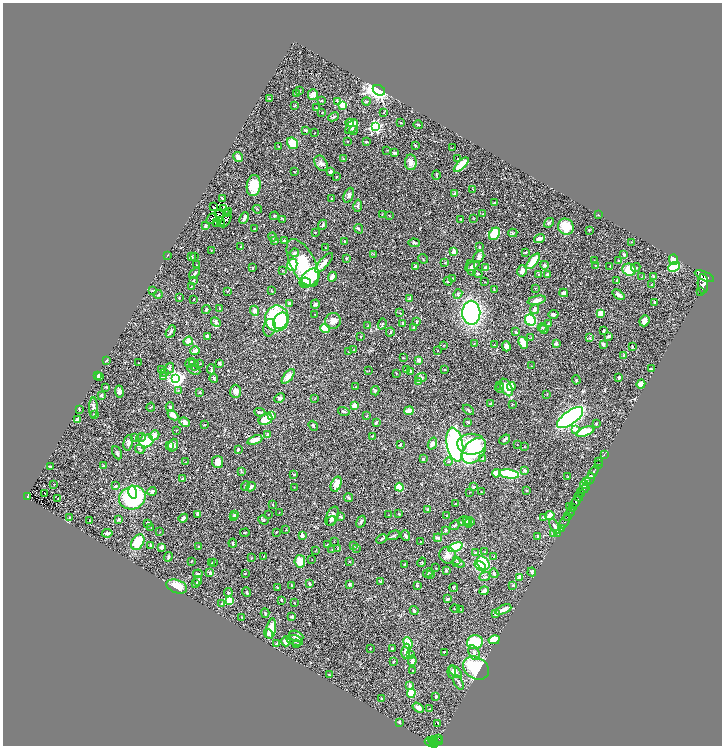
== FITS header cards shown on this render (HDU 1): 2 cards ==
NAXIS1  =                 1439
NAXIS2  =                 1487

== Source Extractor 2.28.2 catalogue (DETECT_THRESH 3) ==
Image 1439 x 1487 px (HDU 1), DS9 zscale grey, zoomed out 1/2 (1 PNG px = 2 x 2 image px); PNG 724 x 748 px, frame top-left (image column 2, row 1486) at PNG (3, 3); each listed source drawn as its Kron ellipse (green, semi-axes under 4 px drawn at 4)
Background 0.548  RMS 0.036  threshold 0.108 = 3 sigma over >= 5 px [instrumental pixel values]
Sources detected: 556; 43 cannot appear on this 1/2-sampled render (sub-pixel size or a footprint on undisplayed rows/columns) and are neither listed nor drawn; of the other 513, the 500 brightest by FLUX_AUTO listed and drawn (13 fainter detections omitted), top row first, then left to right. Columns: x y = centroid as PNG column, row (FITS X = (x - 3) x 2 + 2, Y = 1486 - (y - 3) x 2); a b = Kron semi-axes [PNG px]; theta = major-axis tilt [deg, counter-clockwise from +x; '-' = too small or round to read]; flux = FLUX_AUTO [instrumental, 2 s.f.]
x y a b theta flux
379 90 6 5 - 2400
299 91 4 2 - 6
296 93 3 2 - 4.8
313 95 5 5 - 40
269 99 3 2 - 7.8
321 100 3 2 - 5.9
366 101 4 2 - 5.6
338 102 4 3 - 7.4
295 105 4 2 - 4.9
343 105 3 3 - 220
316 108 2 2 - 6.1
322 112 3 2 - 5.3
384 112 3 3 - 5.2
333 117 5 3 - 11
350 123 4 4 - 16
401 123 2 2 - 5.4
418 125 5 2 - 9.6
352 127 8 5 55 53
376 127 4 3 - 960
306 130 2 2 - 12
353 130 4 3 - 7.6
314 133 2 1 - 2.6
348 142 3 2 - 3.1
366 142 3 2 - 6.3
292 143 6 5 - 140
415 146 2 2 - 7.3
279 147 2 2 - 2.4
452 148 2 1 - 2.2
387 150 2 2 - 2.7
395 153 4 2 - 10
238 157 5 4 - 36
343 159 3 2 - 3.9
458 159 2 2 - 9.1
411 162 8 6 -88 38
321 163 8 6 -57 25
461 165 9 3 44 190
295 172 3 2 - 3.9
331 172 4 3 - 13
436 175 5 3 - 7
337 177 2 2 - 4.4
254 186 10 7 82 130
473 189 2 2 - 2.5
455 194 3 3 - 13
349 195 8 4 67 19
222 198 3 2 - 6.7
332 199 3 2 - 4.4
494 203 3 2 - 6.4
213 206 2 1 - 4.2
358 206 6 3 80 10
223 209 2 1 - 2.2
257 209 4 3 - 6.3
229 211 4 2 - 5.5
220 214 6 3 1 2.9
227 214 3 1 - 2.9
382 214 3 2 - 4.7
483 214 2 2 - 2.3
598 215 4 1 - 3.2
274 216 4 2 - 10
390 216 3 2 - 3.6
211 218 6 2 51 2.6
244 218 6 2 65 30
283 219 3 3 - 5.5
461 219 3 2 - 7
474 219 3 2 - 4.1
226 220 8 3 58 33
220 222 2 2 - 2.2
217 223 2 1 - 2.6
221 223 3 1 - 3
549 223 5 4 - 11
323 225 5 2 - 13
205 226 3 3 - 12
566 227 8 7 - 130
254 229 2 2 - 11
359 229 5 2 - 4.1
589 230 3 2 - 5.6
315 232 3 2 - 2.4
513 233 4 3 - 7
495 234 7 5 55 190
273 237 4 3 - 8.7
539 238 6 2 20 50
274 240 3 2 - 24
284 240 3 2 - 6.4
344 241 2 2 - 5.9
631 242 3 2 - 4.2
414 243 5 3 - 8.5
241 247 3 2 - 3.9
479 247 3 2 - 7.1
325 248 3 2 - 3.7
211 250 3 2 - 3.4
454 252 2 2 - 100
294 253 5 3 - 17
526 253 3 3 - 6.3
374 254 3 2 - 2.3
167 255 3 2 - 2.9
624 255 3 3 - 8.5
195 256 2 2 - 4.9
192 257 4 3 - 8.9
479 257 6 5 - 24
347 259 3 3 - 9
423 259 5 1 - 3.8
619 260 3 2 - 5.2
674 260 5 3 - 150
533 261 9 3 52 200
595 261 3 2 - 2.6
303 263 26 12 -63 510
324 263 12 4 48 43
445 263 3 3 - 5.6
196 265 2 2 - 2.8
292 265 6 5 - 180
544 265 4 3 - 8.1
415 266 4 3 - 20
472 266 7 3 27 25
595 266 2 1 - 2.9
610 266 2 2 - 3.1
636 267 5 3 - 5.4
674 267 6 4 26 230
252 268 3 2 - 7.2
471 268 8 4 -77 25
486 268 3 3 - 27
283 270 3 3 - 5.1
629 270 7 6 - 110
522 271 6 5 - 27
195 273 7 3 48 12
478 273 5 3 - 7.5
548 274 3 2 - 14
538 275 3 2 - 6.1
642 276 3 2 - 2.7
653 276 3 2 - 7.3
704 276 10 4 -26 3200
332 277 5 3 - 41
310 278 12 7 41 260
453 279 3 3 - 9.6
193 280 3 2 - 13
617 280 3 2 - 4.3
448 281 4 3 - 7.9
305 282 6 4 -7 130
484 282 3 2 - 2.4
703 284 10 5 -88 3300
651 285 3 2 - 2.6
191 287 2 2 - 2.4
535 288 2 2 - 2.7
494 290 4 2 - 6.9
152 291 3 2 - 4
228 291 3 2 - 3.2
271 291 3 2 - 3.9
700 291 2 1 - 82
564 293 4 3 - 27
458 294 5 3 - 11
158 295 4 2 - 5
618 295 7 4 -39 19
179 298 3 2 - 3.3
194 299 3 2 - 2.7
409 299 4 3 - 11
537 300 9 4 13 26
654 302 3 2 - 4.8
289 303 4 3 - 11
315 304 5 4 - 12
220 309 4 3 - 11
534 309 5 3 - 22
206 310 4 2 - 10
254 311 5 4 - 25
400 313 4 2 - 4.3
471 313 12 9 -89 1400
601 313 3 3 - 71
315 314 2 2 - 2.6
553 315 5 3 - 21
277 318 13 12 - 870
530 320 6 5 - 330
281 321 9 7 55 280
333 321 8 7 - 47
644 321 6 5 - 34
216 322 5 3 - 18
416 322 4 3 - 12
403 323 3 2 - 12
382 324 6 3 72 11
549 324 2 2 - 19
368 326 3 2 - 3.3
269 328 9 6 77 37
414 328 3 3 - 8.3
542 328 4 2 - 5.6
325 329 5 4 - 130
544 329 4 2 - 6.2
603 331 3 3 - 7.9
171 332 7 3 63 14
390 332 4 3 - 7.1
516 332 3 3 - 7.9
207 336 4 3 - 16
608 336 3 2 - 22
361 337 2 2 - 4.2
531 338 3 3 - 5
589 338 3 3 - 5.7
188 341 5 4 - 44
474 343 2 1 - 2.2
523 343 6 3 -63 81
556 343 4 3 - 16
603 344 2 2 - 50
444 345 3 2 - 3.5
494 345 3 1 - 2.6
506 346 5 3 - 51
632 347 2 2 - 7.3
354 350 3 2 - 7.2
195 351 5 4 - 23
438 351 2 2 - 2.2
348 352 3 2 - 3.4
624 356 2 2 - 33
403 358 3 3 - 4.5
106 360 3 3 - 4.2
419 360 4 3 - 28
138 363 2 2 - 3.2
190 363 5 3 - 20
219 363 4 3 - 8.7
200 364 2 2 - 2.5
194 365 6 3 -58 8.8
532 366 2 1 - 2.3
169 368 6 3 63 11
211 369 5 2 - 8.4
406 369 2 2 - 4.4
651 369 4 2 - 5.6
161 370 2 2 - 5
194 370 7 3 -26 13
369 370 2 2 - 2.4
445 370 2 2 - 2.8
411 371 4 3 - 9.7
164 372 3 2 - 4.5
396 373 2 2 - 4.5
98 375 3 2 - 10
99 376 4 2 - 17
288 376 8 4 51 50
163 377 4 3 - 17
421 377 6 4 23 14
214 378 4 2 - 7
619 378 3 2 - 15
176 379 4 4 - 2200
576 380 4 3 - 7.6
418 381 3 3 - 13
641 384 4 4 - 47
500 386 4 2 - 4.9
106 387 3 1 - 3.3
356 387 2 2 - 3.9
506 387 9 5 -62 110
511 387 4 3 - 76
500 388 5 2 - 4.3
178 390 3 2 - 7.5
119 391 6 4 -83 17
235 391 6 5 - 43
375 391 4 3 - 8.7
199 392 3 3 - 7.5
547 394 2 2 - 3.3
101 395 2 2 - 16
280 398 5 4 - 14
315 398 3 2 - 2.5
490 404 3 2 - 9.9
512 404 2 2 - 3
354 405 2 2 - 100
151 407 4 2 - 4.9
170 407 4 3 - 13
93 408 10 4 89 30
79 410 4 2 - 4.7
468 410 6 2 -40 7.1
344 411 6 3 -18 11
409 411 5 3 - 88
260 412 5 3 - 14
95 415 3 2 - 27
173 415 6 4 -42 48
272 416 2 2 - 100
366 416 3 2 - 4.6
570 418 15 6 36 2000
266 419 7 5 25 120
77 420 3 2 - 60
185 422 5 3 - 37
376 422 3 2 - 11
468 422 4 3 - 6
596 424 3 2 - 6.2
204 425 3 2 - 5.1
313 426 5 3 - 8.4
575 429 3 3 - 50
176 431 2 2 - 3.1
585 432 9 4 18 180
154 435 5 4 - 35
268 435 4 3 - 29
372 436 3 2 - 3.9
135 437 3 3 - 4.8
141 438 5 3 - 9.9
255 440 8 3 21 57
505 440 6 2 40 18
146 441 7 6 - 160
128 443 8 4 77 25
400 444 3 2 - 8.3
432 444 6 4 70 27
471 444 14 10 0 360
170 445 2 2 - 23
173 445 6 5 - 22
455 445 17 8 -79 1500
517 445 2 1 - 2.1
524 446 3 1 - 2.3
140 449 5 3 - 8.5
238 449 3 2 - 5.9
474 451 15 10 48 320
117 453 7 4 -65 12
604 454 3 1 - 3
483 458 4 2 - 7.1
423 459 3 2 - 14
448 461 4 3 - 8.1
186 462 2 1 - 2.2
217 462 6 5 - 51
599 462 3 2 - 41
598 464 2 1 - 15
50 466 3 2 - 2.9
103 466 2 2 - 27
525 470 4 3 - 12
241 471 4 3 - 6.2
496 473 4 4 - 53
593 473 7 3 55 1100
294 474 4 3 - 5.9
509 474 10 4 -8 440
568 477 2 2 - 5.8
183 479 3 3 - 6
590 479 6 2 62 1200
586 482 3 2 - 520
54 484 2 2 - 2.4
336 484 8 5 66 62
584 485 4 4 - 1000
116 486 3 3 - 13
245 486 5 3 - 5.9
251 487 5 4 - 16
294 487 2 2 - 2.6
399 487 4 4 - 130
474 487 3 2 - 6.3
584 489 6 2 18 500
152 491 4 3 - 11
527 491 2 2 - 6.8
133 492 6 4 -75 120
470 492 2 1 - 2.9
481 492 2 2 - 3.2
44 493 3 1 - 48
581 493 2 2 - 170
27 496 4 3 - 56
579 496 5 3 - 610
132 498 13 11 22 740
348 498 4 2 - 10
58 499 2 1 - 2.2
576 502 6 3 52 1900
456 503 3 2 - 4.6
273 505 2 2 - 10
570 507 2 1 - 12
573 508 2 2 - 400
428 509 3 3 - 12
571 512 5 2 - 660
279 513 2 1 - 2.6
198 514 4 3 - 19
235 514 3 3 - 6.3
268 514 2 1 - 3
398 514 4 3 - 5.4
389 515 2 2 - 3.2
550 515 5 4 - 57
234 516 3 3 - 6.4
332 516 10 6 66 36
447 516 3 2 - 5.1
567 516 4 2 - 100
70 517 3 3 - 5.6
341 517 4 3 - 9.1
543 517 3 3 - 6.9
183 518 5 3 - 28
119 519 2 2 - 22
263 520 5 3 - 12
90 521 3 2 - 3.5
331 521 5 3 - 9.3
463 521 6 4 -10 15
565 521 8 2 61 120
361 522 6 3 59 13
467 522 6 3 -56 19
470 522 5 4 - 17
147 523 4 2 - 5.9
455 525 6 2 42 12
555 526 8 3 -61 26
151 527 2 2 - 3
561 529 2 1 - 17
286 530 2 2 - 3.3
446 530 2 2 - 15
160 532 2 2 - 2.4
276 532 2 2 - 3.6
107 533 5 3 - 17
245 533 5 3 - 8.4
554 534 4 3 - 33
558 534 2 1 - 13
393 535 6 3 25 10
302 536 4 3 - 21
406 536 5 3 - 12
538 536 4 3 - 12
438 538 4 3 - 22
381 539 5 3 - 6.9
334 541 2 2 - 2.1
138 542 8 6 61 160
421 542 2 2 - 4.8
233 543 4 2 - 9.6
150 545 3 3 - 7.7
328 545 3 3 - 4.2
353 546 3 2 - 8.4
161 547 4 3 - 14
198 547 4 3 - 4.9
456 547 7 4 24 510
337 548 3 2 - 3.5
357 548 2 2 - 2.1
332 549 3 2 - 3.1
315 551 2 2 - 2.4
485 552 2 2 - 3
475 553 3 2 - 4
448 555 8 8 - 37
264 556 2 1 - 2.5
168 557 5 4 - 9.1
494 557 3 3 - 5
251 558 3 3 - 4.8
312 560 2 1 - 2.1
456 560 3 2 - 4.6
191 561 3 2 - 2.8
300 561 6 5 - 86
349 561 3 2 - 4
212 562 4 2 - 4.2
214 562 3 2 - 3.5
422 562 5 3 - 6.3
458 563 6 2 -17 6.6
483 563 7 5 -50 350
405 564 3 2 - 6.2
480 566 6 4 -37 210
436 568 3 2 - 2.5
446 570 3 2 - 9.5
532 572 4 3 - 9.4
210 573 4 3 - 18
245 573 3 2 - 4.8
428 573 5 2 - 7
494 573 5 3 - 16
198 574 4 2 - 7.8
431 574 3 2 - 3.8
485 577 6 3 23 11
520 577 4 3 - 40
198 581 5 3 - 19
381 581 3 3 - 4.9
195 584 3 2 - 5
309 584 4 3 - 8.2
349 584 4 3 - 7.7
292 585 3 2 - 5.7
513 585 4 3 - 8.2
177 586 11 6 -20 100
417 586 3 2 - 4.3
277 587 3 2 - 3.8
454 587 4 2 - 8.2
484 591 5 3 - 33
228 592 4 3 - 8.5
246 592 4 2 - 9.2
448 599 4 2 - 12
281 600 4 2 - 5.1
229 601 4 3 - 130
222 603 4 2 - 6.9
295 603 2 2 - 2.8
455 609 5 2 - 4.3
503 609 8 3 24 37
461 610 3 2 - 4.6
414 611 4 3 - 16
265 613 4 3 - 7.1
496 613 4 3 - 20
242 617 2 2 - 2.2
292 617 4 2 - 9.3
271 629 10 5 78 98
268 634 5 3 - 13
296 636 7 5 -21 25
295 640 8 5 -16 20
494 640 5 4 - 100
286 641 5 4 - 41
475 642 8 7 - 380
408 643 6 4 -70 140
277 644 4 3 - 15
297 644 3 2 - 4.6
370 648 2 1 - 2.6
392 648 3 2 - 6.3
406 651 7 4 82 37
444 652 2 2 - 3.4
474 653 7 5 -66 24
411 655 4 3 - 6.2
394 661 3 2 - 4.3
412 661 5 4 - 23
476 668 14 10 -33 400
412 670 2 1 - 3.2
452 672 6 3 -88 11
455 672 8 4 -43 39
329 675 4 4 - 6.8
458 682 8 3 -62 11
410 686 3 3 - 21
411 693 5 3 - 180
436 696 3 2 - 9.4
382 699 3 3 - 9.9
418 708 6 3 -33 30
429 709 2 1 - 3.1
399 722 3 2 - 9.3
437 723 3 2 - 25
439 739 4 3 - 58
433 740 4 2 - 160
437 741 5 2 - 150
430 742 5 3 - 88
434 742 2 1 - 110
435 744 3 2 - 310
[13 fainter detections neither listed nor drawn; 43 sub-pixel or undisplayed-footprint detections neither listed nor drawn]